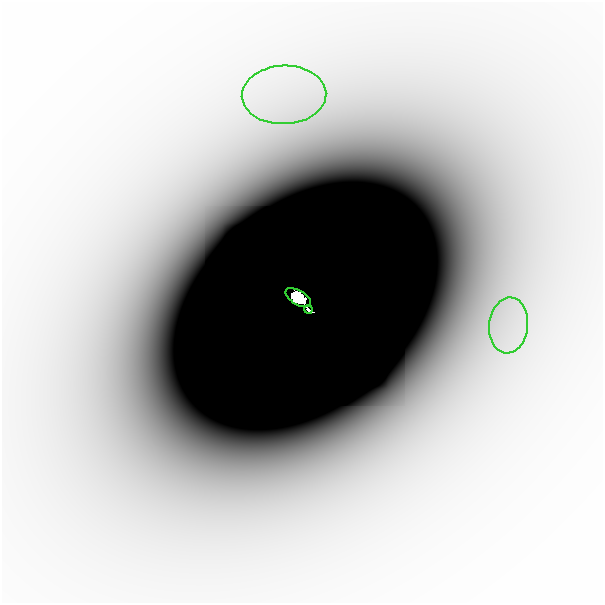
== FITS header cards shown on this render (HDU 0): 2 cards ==
NAXIS1  =                  601
NAXIS2  =                  601

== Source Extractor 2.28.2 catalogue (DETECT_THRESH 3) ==
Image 601 x 601 px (HDU 0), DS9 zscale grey, 1 PNG px = 1 image px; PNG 605 x 605 px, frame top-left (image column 1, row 601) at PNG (2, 2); each listed source drawn as its Kron ellipse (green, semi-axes under 4 px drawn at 4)
Background -3.95e-07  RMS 1.2e-07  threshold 3.70e-07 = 3 sigma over >= 5 px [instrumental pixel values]
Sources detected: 5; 1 with non-positive FLUX_AUTO (blend fragments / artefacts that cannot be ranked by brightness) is neither listed nor drawn; the other 4 listed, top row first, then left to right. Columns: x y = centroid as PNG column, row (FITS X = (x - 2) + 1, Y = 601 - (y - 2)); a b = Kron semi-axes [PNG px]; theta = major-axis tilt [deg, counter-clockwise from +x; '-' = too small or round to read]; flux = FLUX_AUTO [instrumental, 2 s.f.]
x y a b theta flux
284 95 42 29 2 1.1e-03
298 298 14 7 -31 4.5e+00
308 309 4 2 - 4.1e-02
509 325 28 19 84 5.5e-04
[1 non-positive-flux detection neither listed nor drawn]